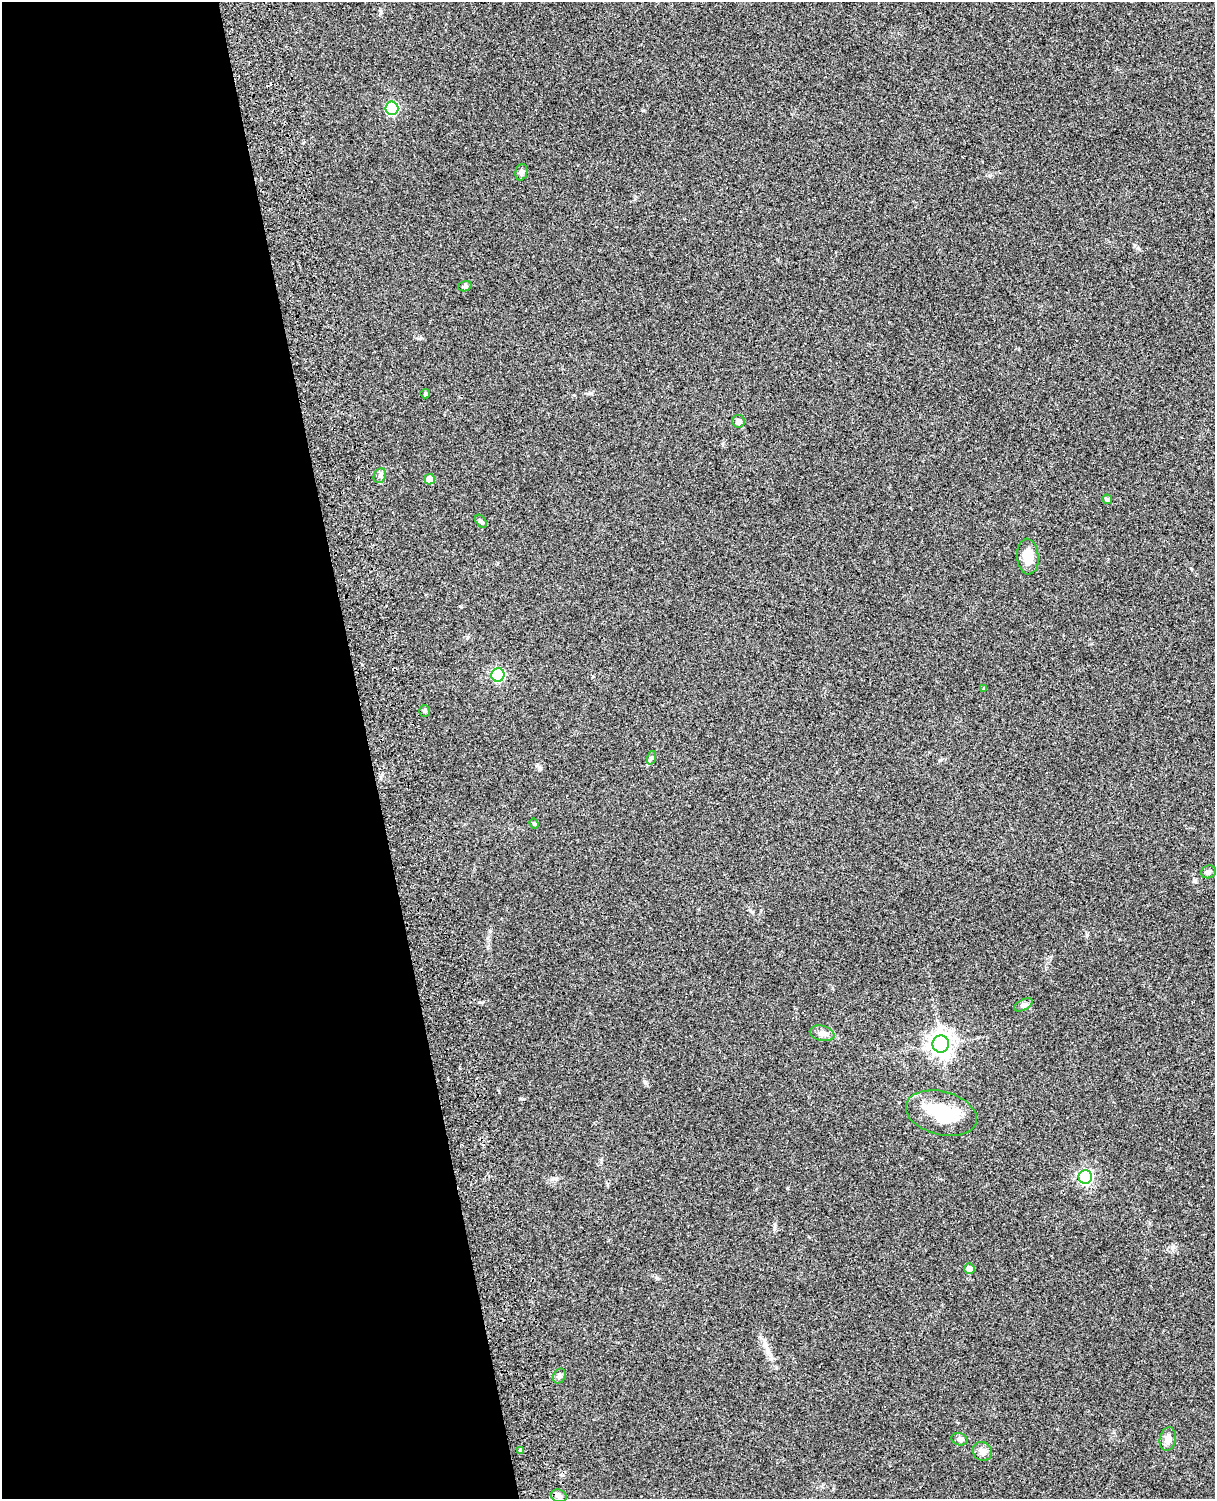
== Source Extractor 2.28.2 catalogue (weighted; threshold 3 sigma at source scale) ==
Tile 5 of 4 x 3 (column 1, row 2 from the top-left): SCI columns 119-1331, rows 1660-3156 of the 5090 x 4929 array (HDU 1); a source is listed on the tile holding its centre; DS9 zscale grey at full resolution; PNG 1217 x 1501 px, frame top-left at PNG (2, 2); each listed source drawn as its Kron ellipse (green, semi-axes under 4 px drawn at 4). Shown black and unused: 30% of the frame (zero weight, under 3 of 4 exposures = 6% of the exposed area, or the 3 px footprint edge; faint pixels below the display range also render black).
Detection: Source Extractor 2.28.2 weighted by HDU 2 'WHT'; one run over the whole footprint, this tile lists its part. Background 0.29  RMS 0.0093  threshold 0.0419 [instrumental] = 3 sigma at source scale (4.5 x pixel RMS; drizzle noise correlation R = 1.50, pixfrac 1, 0.05/0.05 arcsec/px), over >= 5 px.
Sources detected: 29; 1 inside a brighter object's white glare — neither listed nor drawn; the other 28 listed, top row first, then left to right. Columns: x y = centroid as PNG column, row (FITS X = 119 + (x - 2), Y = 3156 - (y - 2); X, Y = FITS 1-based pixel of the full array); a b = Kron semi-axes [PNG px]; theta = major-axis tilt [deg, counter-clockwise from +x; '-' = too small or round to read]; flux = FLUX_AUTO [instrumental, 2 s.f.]
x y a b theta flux
392 108 6 6 - 100
521 172 8 6 77 2.6
465 286 7 5 18 1.5
425 394 5 4 - 1.8
738 421 6 6 - 4.5
380 476 8 6 67 2.4
430 479 5 5 - 9.9
1107 499 5 4 - 2.2
481 521 7 4 -53 1.8
1028 557 18 11 -86 14
498 675 7 6 - 130
984 689 4 3 - 1
425 711 6 5 - 1.5
651 758 7 4 71 1.8
534 824 5 4 - 1.2
1208 872 7 6 - 3.2
1023 1005 10 5 27 2.7
822 1033 12 7 -13 4.6
941 1044 8 8 - 730
941 1113 36 21 -15 44
1085 1177 7 6 - 180
969 1269 5 5 - 7
559 1376 8 6 63 2.6
959 1439 8 6 -17 2.4
1168 1439 12 8 79 6.5
521 1450 4 3 - 1.9
982 1451 10 9 - 5.9
559 1496 8 6 -18 3.2
Unlisted compact peaks at least as high as the median listed source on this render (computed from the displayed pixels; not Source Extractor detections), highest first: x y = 645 1082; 556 1179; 591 393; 1138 248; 539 767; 1087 935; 1172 1248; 774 1229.